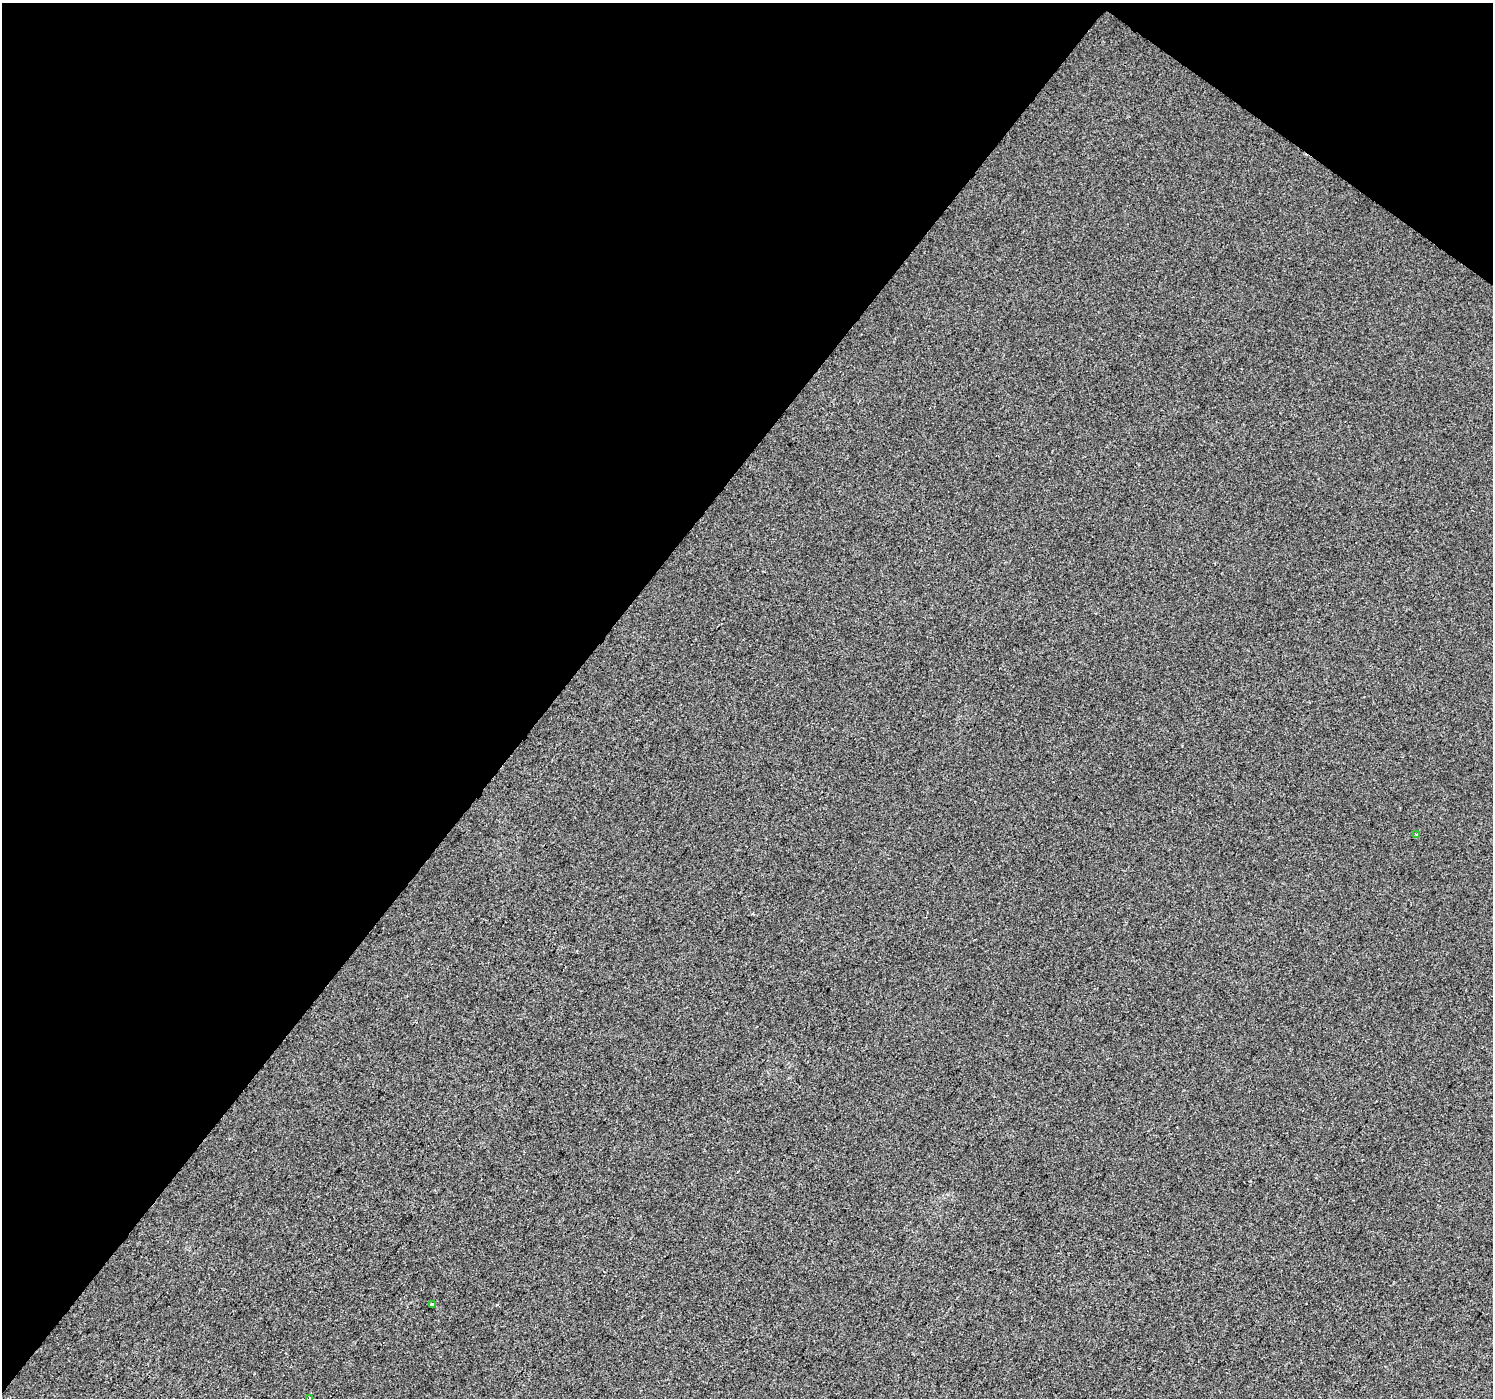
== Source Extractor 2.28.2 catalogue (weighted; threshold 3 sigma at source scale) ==
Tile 2 of 4 x 4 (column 2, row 1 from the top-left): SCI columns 1497-2987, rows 4435-5830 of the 5969 x 6009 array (HDU 1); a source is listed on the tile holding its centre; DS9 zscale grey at full resolution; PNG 1495 x 1400 px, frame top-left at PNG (2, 3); each listed source drawn as its Kron ellipse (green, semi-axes under 4 px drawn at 4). Shown black and unused: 40% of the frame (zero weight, under 2 of 3 exposures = <1% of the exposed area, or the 3 px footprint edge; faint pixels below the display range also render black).
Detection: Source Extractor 2.28.2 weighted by HDU 2 'WHT'; one run over the whole footprint, this tile lists its part. Background 4.93e-04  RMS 0.0057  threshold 0.0254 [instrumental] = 3 sigma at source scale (4.5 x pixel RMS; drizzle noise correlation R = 1.50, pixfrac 1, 0.0396/0.0396 arcsec/px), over >= 5 px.
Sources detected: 3; all 3 listed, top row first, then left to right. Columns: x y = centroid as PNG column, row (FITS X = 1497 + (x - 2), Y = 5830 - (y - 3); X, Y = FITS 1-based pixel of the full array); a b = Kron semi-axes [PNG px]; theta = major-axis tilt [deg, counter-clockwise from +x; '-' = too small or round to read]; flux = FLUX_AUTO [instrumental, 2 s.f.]
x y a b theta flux
1416 834 3 2 - 1.1
432 1304 4 3 - 3.6
309 1398 3 2 - 0.66
Isophote crosses this tile's border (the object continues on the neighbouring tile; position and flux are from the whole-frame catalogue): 1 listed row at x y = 309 1398